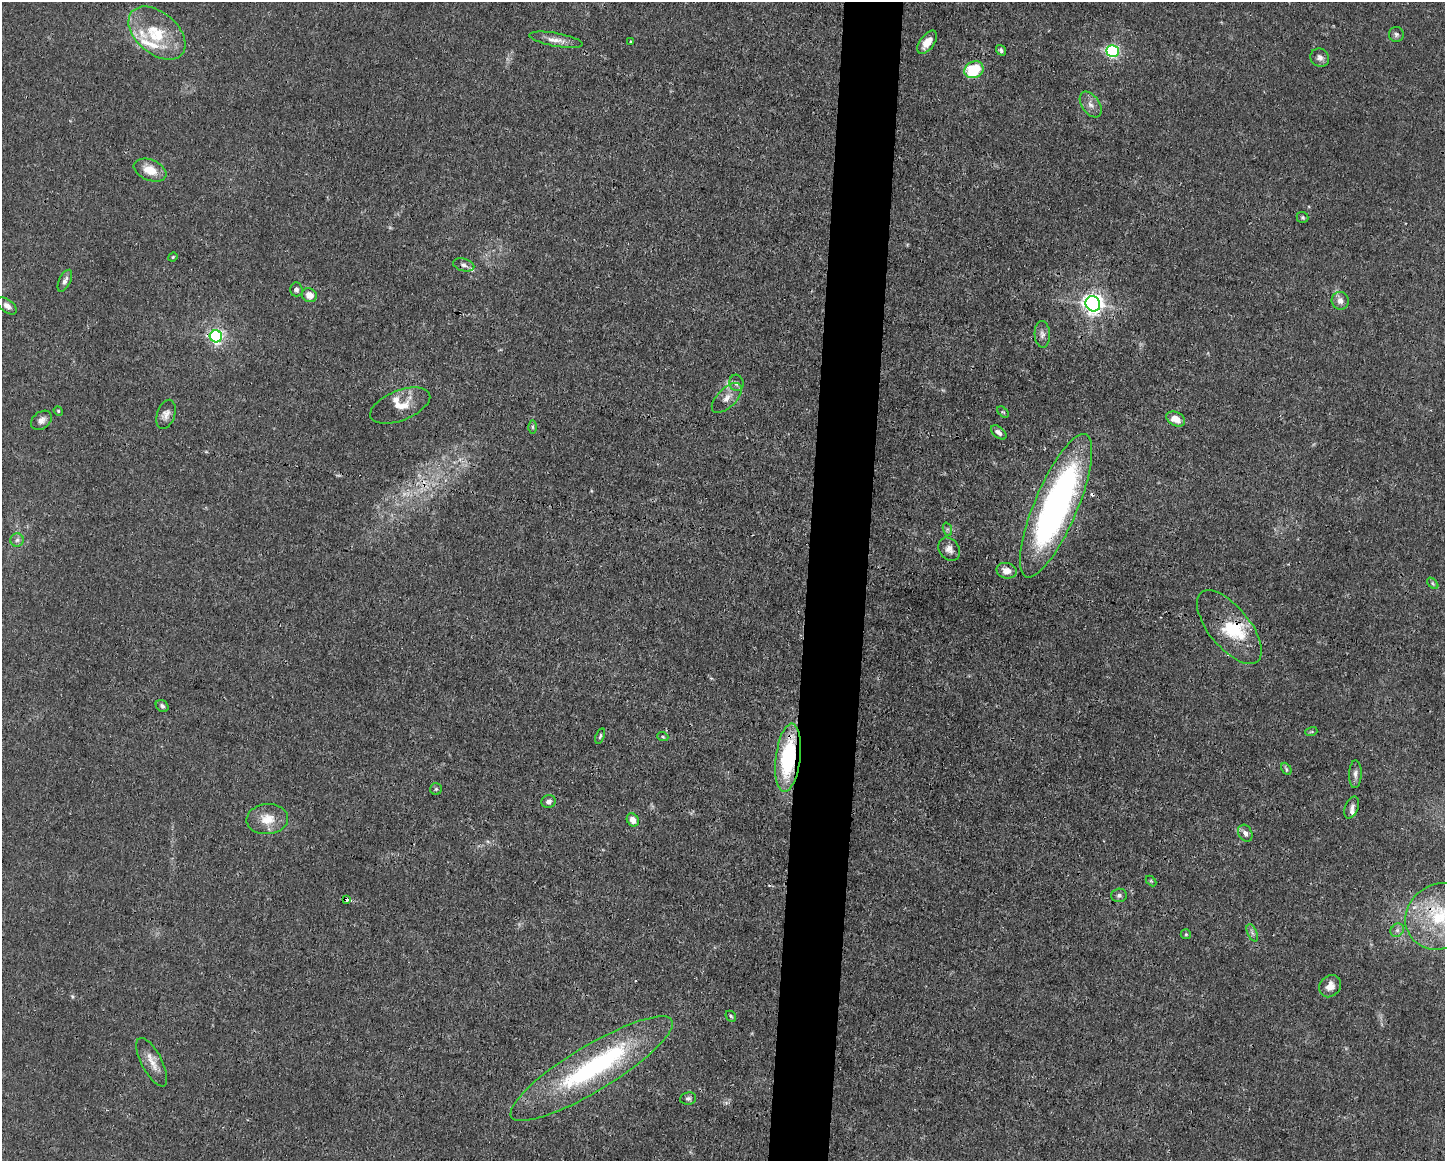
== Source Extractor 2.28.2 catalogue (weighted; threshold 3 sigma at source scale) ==
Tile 5 of 3 x 4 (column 2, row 2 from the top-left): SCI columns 1556-2998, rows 2320-3478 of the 4666 x 4638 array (HDU 1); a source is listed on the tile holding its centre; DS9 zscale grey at full resolution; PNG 1447 x 1163 px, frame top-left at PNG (2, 2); each listed source drawn as its Kron ellipse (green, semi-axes under 4 px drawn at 4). Shown black and unused: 4% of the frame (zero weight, under 3 of 4 exposures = <1% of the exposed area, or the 3 px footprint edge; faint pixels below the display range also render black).
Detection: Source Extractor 2.28.2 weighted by HDU 2 'WHT'; one run over the whole footprint, this tile lists its part. Background 0.0165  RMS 0.0025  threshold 0.0113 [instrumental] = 3 sigma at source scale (4.5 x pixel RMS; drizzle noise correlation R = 1.50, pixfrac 1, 0.05/0.05 arcsec/px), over >= 5 px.
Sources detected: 76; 1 too faint to see at this stretch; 3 inside a brighter object's white glare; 2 cosmic-ray / hot-pixel residue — neither listed nor drawn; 6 inside a brighter listed object's ellipse — not listed separately; the other 64 listed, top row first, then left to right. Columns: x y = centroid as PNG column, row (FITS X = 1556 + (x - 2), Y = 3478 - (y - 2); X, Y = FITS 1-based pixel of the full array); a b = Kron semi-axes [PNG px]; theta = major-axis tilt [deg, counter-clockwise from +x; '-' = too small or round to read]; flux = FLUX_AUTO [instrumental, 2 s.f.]
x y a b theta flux
157 33 33 21 -40 11
1396 34 7 7 - 0.68
556 40 27 6 -10 2.4
631 42 3 3 - 0.26
927 42 13 7 53 2.7
1001 50 6 4 -53 0.59
1113 51 6 6 - 49
1320 58 9 8 - 1.1
974 70 10 8 30 11
1091 105 14 9 -55 1.7
150 170 17 10 -22 4
1303 217 6 5 - 0.43
173 257 4 4 - 0.27
464 265 11 6 -15 0.84
65 281 12 5 64 1
296 289 7 6 - 0.78
309 295 7 6 - 2.5
1340 301 9 8 - 1.5
1093 304 8 7 - 160
7 306 11 6 -37 1.2
1042 334 13 7 -88 1.2
216 336 6 6 - 66
736 383 8 7 - 0.89
727 398 19 9 45 2.4
400 405 32 15 22 4.4
58 411 5 4 - 0.3
1003 412 7 4 -43 0.38
166 414 15 9 71 1.6
1176 419 10 6 -26 2.8
41 420 11 8 38 1.4
532 427 6 4 -89 0.42
999 432 9 5 -40 1.1
1056 506 77 21 67 100
947 529 7 4 -72 0.53
17 540 7 6 - 0.79
949 549 12 9 -54 1.7
1007 571 10 7 -13 2.1
1433 583 7 4 -46 0.39
1229 627 45 20 -51 11
162 706 7 5 -39 0.68
1311 732 6 4 18 0.34
600 736 8 4 71 0.45
663 737 5 3 - 0.28
788 758 34 12 83 24
1286 769 6 4 -62 0.43
1355 774 14 6 88 1.1
436 789 6 5 - 0.42
548 802 7 6 - 0.92
1352 807 11 6 68 1.1
267 819 21 15 5 4.5
633 820 7 5 -55 2.1
1245 833 9 6 -61 1.1
1151 881 6 4 -45 0.29
1119 895 8 7 - 0.68
347 900 4 3 - 9.6
1440 916 36 32 31 19
1397 930 7 6 - 0.76
1252 933 9 4 -67 0.71
1186 934 5 5 - 0.34
1330 986 12 10 48 2.3
731 1016 6 4 -47 0.4
152 1062 27 10 -62 3.1
592 1069 94 22 31 45
688 1099 8 6 8 0.69
Overlapping masked pixels (flux is a lower limit): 5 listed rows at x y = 216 336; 1229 627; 788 758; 347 900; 1440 916
Isophote crosses this tile's border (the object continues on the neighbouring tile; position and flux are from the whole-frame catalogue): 1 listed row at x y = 1440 916